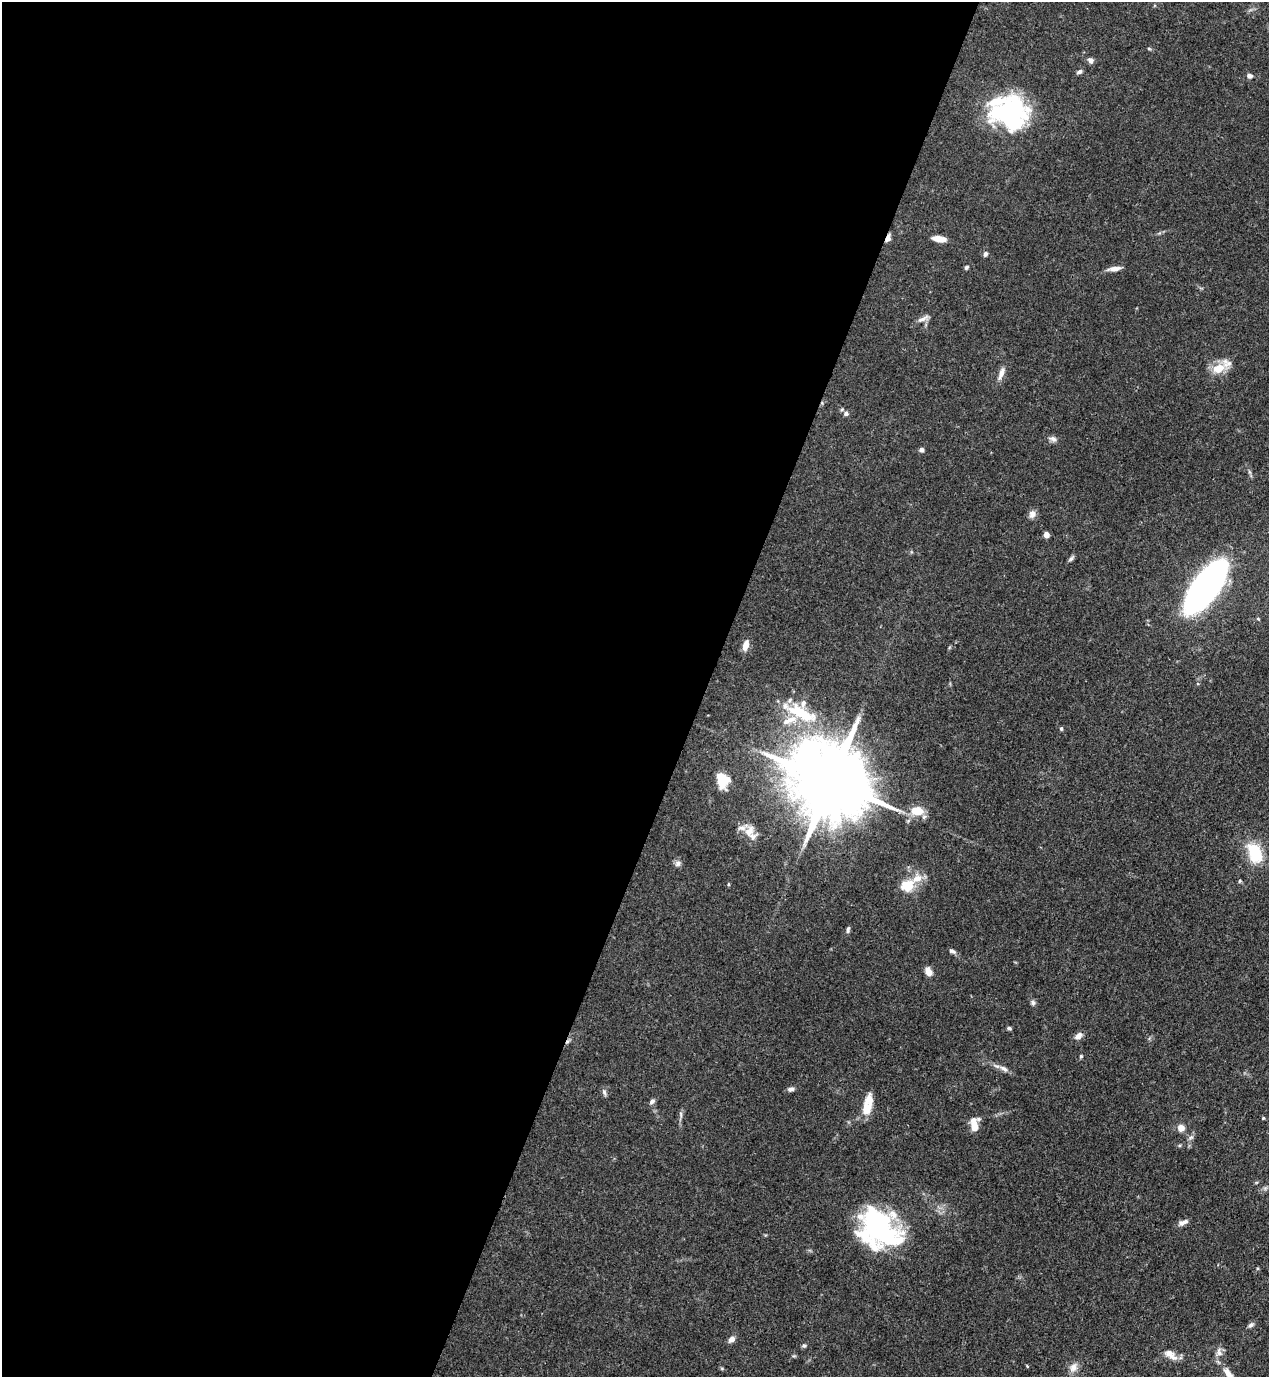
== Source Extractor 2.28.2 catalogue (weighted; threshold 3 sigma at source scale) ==
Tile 5 of 4 x 4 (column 1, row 2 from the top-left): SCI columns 223-1489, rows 2794-4168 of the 5649 x 5585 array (HDU 1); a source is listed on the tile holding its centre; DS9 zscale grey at full resolution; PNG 1271 x 1379 px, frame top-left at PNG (2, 2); no overlay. Shown black and unused: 56% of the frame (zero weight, under 3 of 4 exposures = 7% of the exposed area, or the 3 px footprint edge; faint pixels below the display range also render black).
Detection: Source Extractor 2.28.2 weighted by HDU 2 'WHT'; one run over the whole footprint, this tile lists its part. Background 0.077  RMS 0.0036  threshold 0.0161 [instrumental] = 3 sigma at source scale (4.5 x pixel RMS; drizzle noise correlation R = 1.50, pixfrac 1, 0.05/0.05 arcsec/px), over >= 5 px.
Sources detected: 73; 3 inside a brighter object's white glare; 1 cosmic-ray / hot-pixel residue — not listed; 9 inside a brighter listed object's ellipse — not listed separately; the other 60 listed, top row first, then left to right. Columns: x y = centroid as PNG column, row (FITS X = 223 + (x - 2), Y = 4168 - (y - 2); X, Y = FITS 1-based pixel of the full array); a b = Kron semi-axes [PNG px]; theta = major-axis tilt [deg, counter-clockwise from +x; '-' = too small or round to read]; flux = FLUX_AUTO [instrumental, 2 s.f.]
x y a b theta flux
1149 49 6 3 -19 0.39
1091 60 7 6 - 1.3
1079 72 7 5 32 0.89
1249 76 6 5 - 1.4
1012 119 39 24 -4 32
888 238 9 5 70 1.8
939 239 14 6 -8 4.2
985 254 7 5 66 0.88
966 267 5 5 - 0.7
1114 269 16 6 9 2.3
923 319 18 6 24 1.9
1218 368 21 12 19 6.6
1001 373 17 7 70 2.4
846 414 7 7 - 1.2
1053 439 10 7 -22 1.4
921 450 6 6 - 0.91
1032 514 10 8 76 1.9
1046 535 5 4 - 2.5
1071 559 9 5 45 0.82
1206 586 46 19 54 120
1258 619 5 3 - 0.33
746 645 13 7 75 3
800 713 46 14 -26 19
1061 729 5 4 - 0.55
722 781 16 11 -79 7.7
831 782 29 18 -27 5600
917 811 13 9 -6 7.3
749 831 16 12 71 3.9
1255 853 19 12 -71 17
678 864 9 7 32 1.3
1240 881 5 4 - 0.51
728 884 5 3 - 0.38
907 885 16 12 24 8
848 930 8 4 74 0.88
952 951 9 5 -28 0.98
928 971 9 6 -64 3.2
1033 1003 7 6 - 0.92
1009 1028 5 4 - 0.69
1078 1036 10 6 42 2.1
1081 1056 5 4 - 0.5
1004 1069 12 6 -32 1.8
791 1089 7 5 13 1.3
604 1092 10 5 -73 0.99
652 1102 8 5 43 1.1
867 1109 18 12 77 5.3
681 1114 8 4 -82 0.78
1263 1118 4 4 - 0.38
974 1127 12 8 -83 3.7
1181 1128 7 7 - 3
1191 1137 7 4 19 0.7
1265 1188 7 5 44 0.81
1183 1222 14 6 22 1.7
880 1231 50 33 -28 55
1251 1325 9 6 39 1
732 1339 9 6 45 1.7
804 1346 6 5 - 0.64
1219 1352 14 9 89 2.2
1170 1355 20 9 -36 3.3
1073 1367 14 8 63 2.5
1230 1376 19 9 -49 3.4
Overlapping masked pixels (flux is a lower limit): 2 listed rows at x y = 888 238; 831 782
Isophote crosses this tile's border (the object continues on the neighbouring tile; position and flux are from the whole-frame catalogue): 2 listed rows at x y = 1206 586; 1230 1376